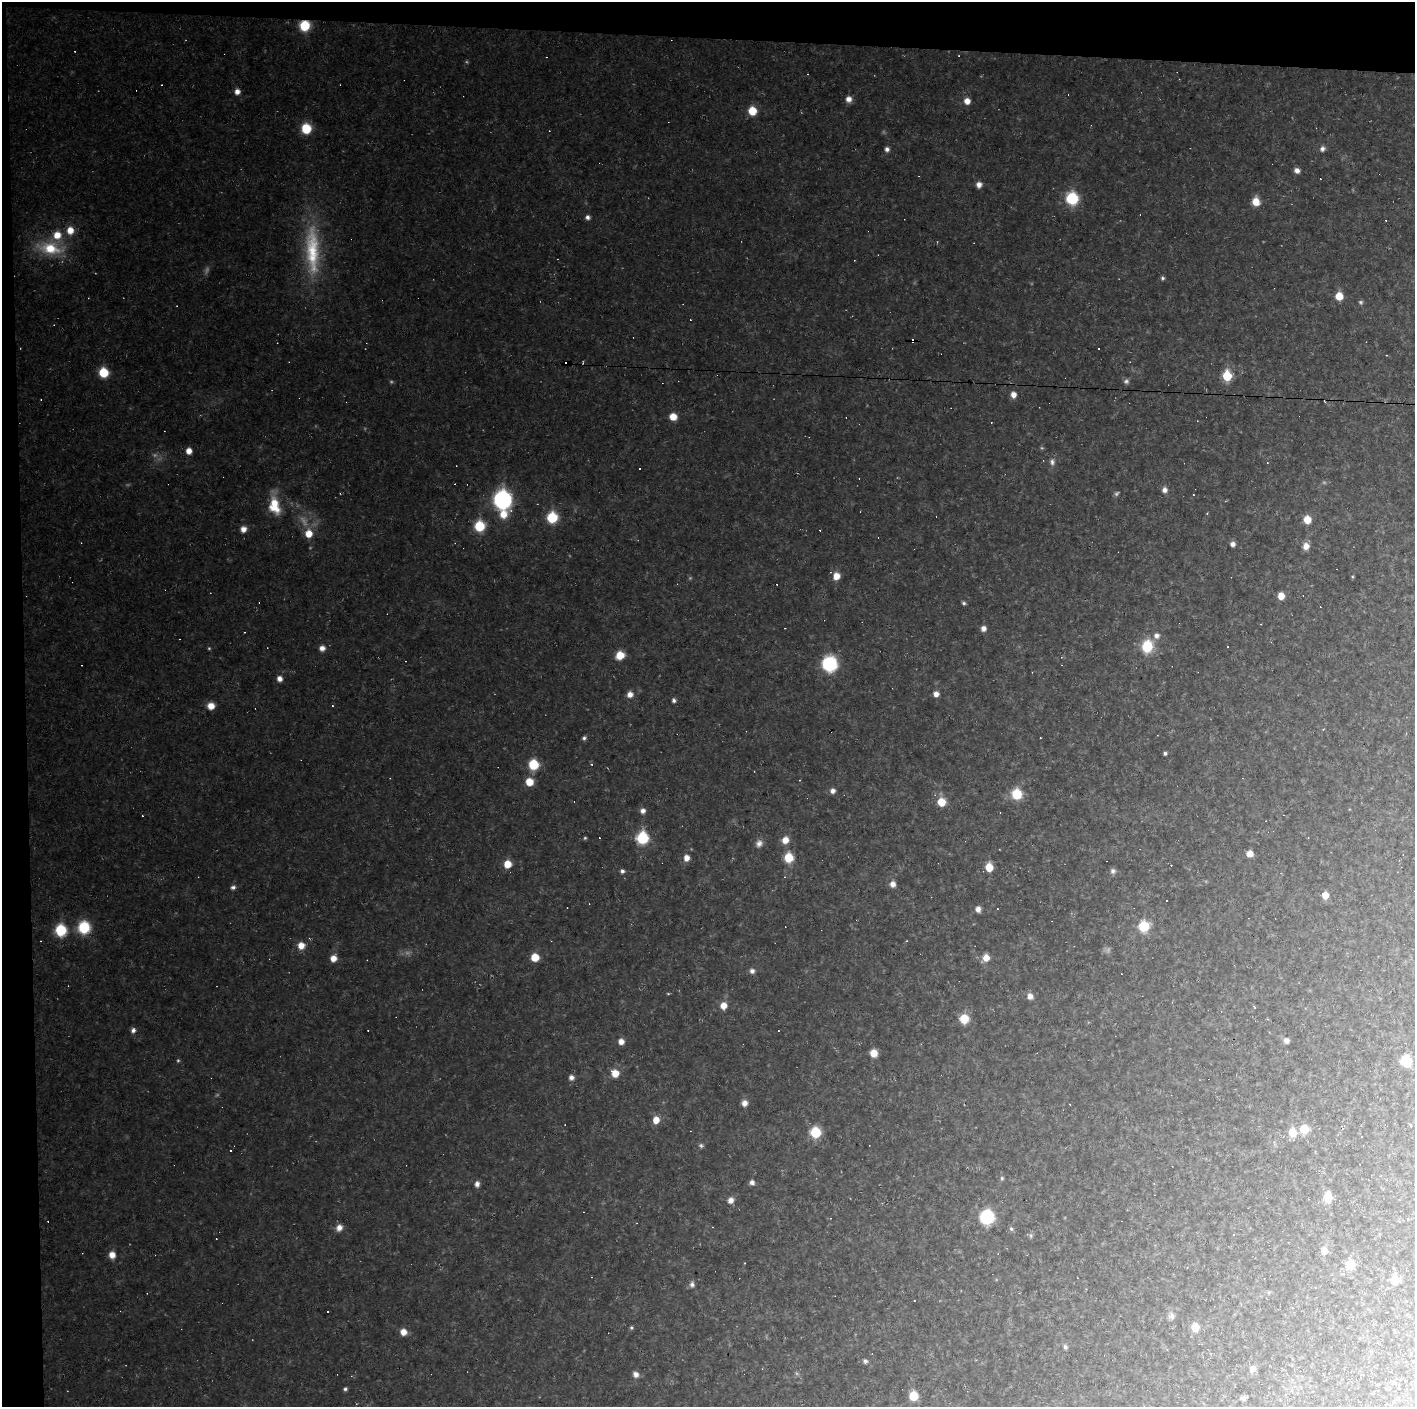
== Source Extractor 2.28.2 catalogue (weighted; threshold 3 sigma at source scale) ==
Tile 1 of 3 x 3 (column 1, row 1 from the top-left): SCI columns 1-1413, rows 2810-4214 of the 4239 x 4214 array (HDU 1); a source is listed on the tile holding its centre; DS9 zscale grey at full resolution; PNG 1417 x 1409 px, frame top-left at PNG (2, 2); no overlay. Shown black and unused: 4% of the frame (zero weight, under 2 of 3 exposures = <1% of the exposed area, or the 3 px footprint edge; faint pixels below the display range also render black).
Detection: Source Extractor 2.28.2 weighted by HDU 2 'WHT'; one run over the whole footprint, this tile lists its part. Background 0.162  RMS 0.013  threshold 0.0573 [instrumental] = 3 sigma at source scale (4.5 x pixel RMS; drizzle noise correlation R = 1.50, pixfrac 1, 0.05/0.05 arcsec/px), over >= 5 px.
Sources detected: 171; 4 too faint to see at this stretch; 39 cosmic-ray / hot-pixel residue — not listed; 1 inside a brighter listed object's ellipse — not listed separately; the other 127 listed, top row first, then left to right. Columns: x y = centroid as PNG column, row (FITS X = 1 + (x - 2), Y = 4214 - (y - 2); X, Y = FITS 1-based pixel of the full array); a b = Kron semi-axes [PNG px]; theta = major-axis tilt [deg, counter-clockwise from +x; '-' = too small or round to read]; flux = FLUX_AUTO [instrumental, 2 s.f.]
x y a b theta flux
305 26 7 7 - 46
237 92 6 6 - 6.4
849 99 7 7 - 7.1
967 101 7 6 - 9
752 111 7 6 - 27
306 128 9 8 - 32
887 149 6 5 - 4
1322 149 7 6 - 4.2
1297 170 6 5 - 5.6
979 185 6 6 - 6.1
1072 198 10 9 - 52
1256 201 8 7 - 16
588 217 6 5 - 3.8
70 230 8 8 - 13
50 248 26 15 -13 41
312 250 69 17 -88 81
1163 278 5 4 - 2.2
1339 296 6 6 - 19
1361 302 6 5 - 2.1
1098 349 3 3 - 7.5
103 372 7 7 - 39
1227 376 6 5 - 61
1126 381 7 6 - 3
1013 395 6 6 - 7.7
673 417 6 6 - 15
189 451 6 5 - 9.3
1052 462 9 6 -82 4.1
1267 463 3 3 - 1.1
1165 490 6 6 - 5.3
503 500 11 10 - 210
274 505 21 12 -77 29
503 514 10 9 - 15
552 517 7 7 - 50
1307 519 7 7 - 16
479 526 7 7 - 46
243 529 6 6 - 7.7
309 533 8 8 - 15
1233 544 6 5 - 4.8
1306 546 7 7 - 9.2
836 576 7 7 - 12
1281 596 6 6 - 12
964 603 5 4 - 2
983 628 6 6 - 5.4
1156 635 7 7 - 5.6
1147 646 10 8 80 46
322 648 7 6 - 6.4
620 655 7 7 - 20
830 664 12 12 - 78
279 679 6 6 - 6.4
630 694 6 6 - 7.4
936 694 6 5 - 6.6
674 700 6 4 -74 2.8
211 706 7 7 - 12
332 706 3 3 - 1.1
584 738 5 5 - 2.6
1165 753 4 3 - 2.9
533 765 8 7 - 40
529 782 7 7 - 18
833 791 6 6 - 4.8
1017 794 7 7 - 43
941 802 7 6 - 24
643 811 7 6 - 4.8
585 838 5 4 - 1.4
642 838 7 7 - 77
785 840 8 7 - 10
759 843 9 8 - 5.6
1250 854 6 6 - 9.5
686 858 6 6 - 8.5
788 858 8 7 - 26
507 864 6 6 - 19
989 867 6 5 - 32
622 871 5 4 - 3.5
1113 871 7 6 - 3.8
893 884 7 6 - 6.6
233 887 6 5 - 3.2
1325 895 6 6 - 12
978 909 6 6 - 5.9
1144 926 8 8 - 41
84 927 10 9 - 50
61 930 8 7 - 61
301 945 7 7 - 11
535 957 6 6 - 22
333 958 7 7 - 9.7
986 958 7 7 - 11
752 971 6 6 - 3.9
1030 996 7 6 - 7.1
723 1005 7 6 - 11
1254 1007 3 3 - 3.3
964 1019 7 7 - 28
133 1030 6 6 - 4
1286 1041 6 6 - 4.7
621 1042 6 6 - 7.4
874 1053 7 7 - 13
1406 1061 7 7 - 43
615 1073 7 7 - 15
571 1077 6 6 - 4.7
744 1103 7 6 - 7.2
656 1120 7 6 - 12
1304 1129 7 7 - 22
815 1132 7 7 - 46
1292 1133 8 7 - 20
701 1145 6 5 - 2.3
1002 1178 5 4 - 1.6
752 1182 6 5 - 4.3
477 1184 6 5 - 5
1328 1197 7 6 - 30
731 1200 7 7 - 6.6
987 1217 9 9 - 89
339 1228 8 7 - 7.8
1011 1229 6 5 - 2.2
1324 1251 7 6 - 10
112 1255 7 7 - 9.4
1350 1264 7 7 - 28
1394 1280 6 6 - 21
692 1284 7 6 - 3.7
1172 1316 9 7 -82 4.3
1195 1327 7 7 - 16
631 1328 5 4 - 1.8
403 1332 7 6 - 10
1065 1347 6 4 -61 2.7
865 1361 5 5 - 3.2
1252 1369 8 8 - 4.4
636 1374 7 7 - 5.4
1393 1382 4 4 - 1.8
345 1389 5 4 - 2.4
913 1396 6 6 - 33
1243 1398 7 5 -3 3.1
Overlapping masked pixels (flux is a lower limit): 1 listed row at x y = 305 26